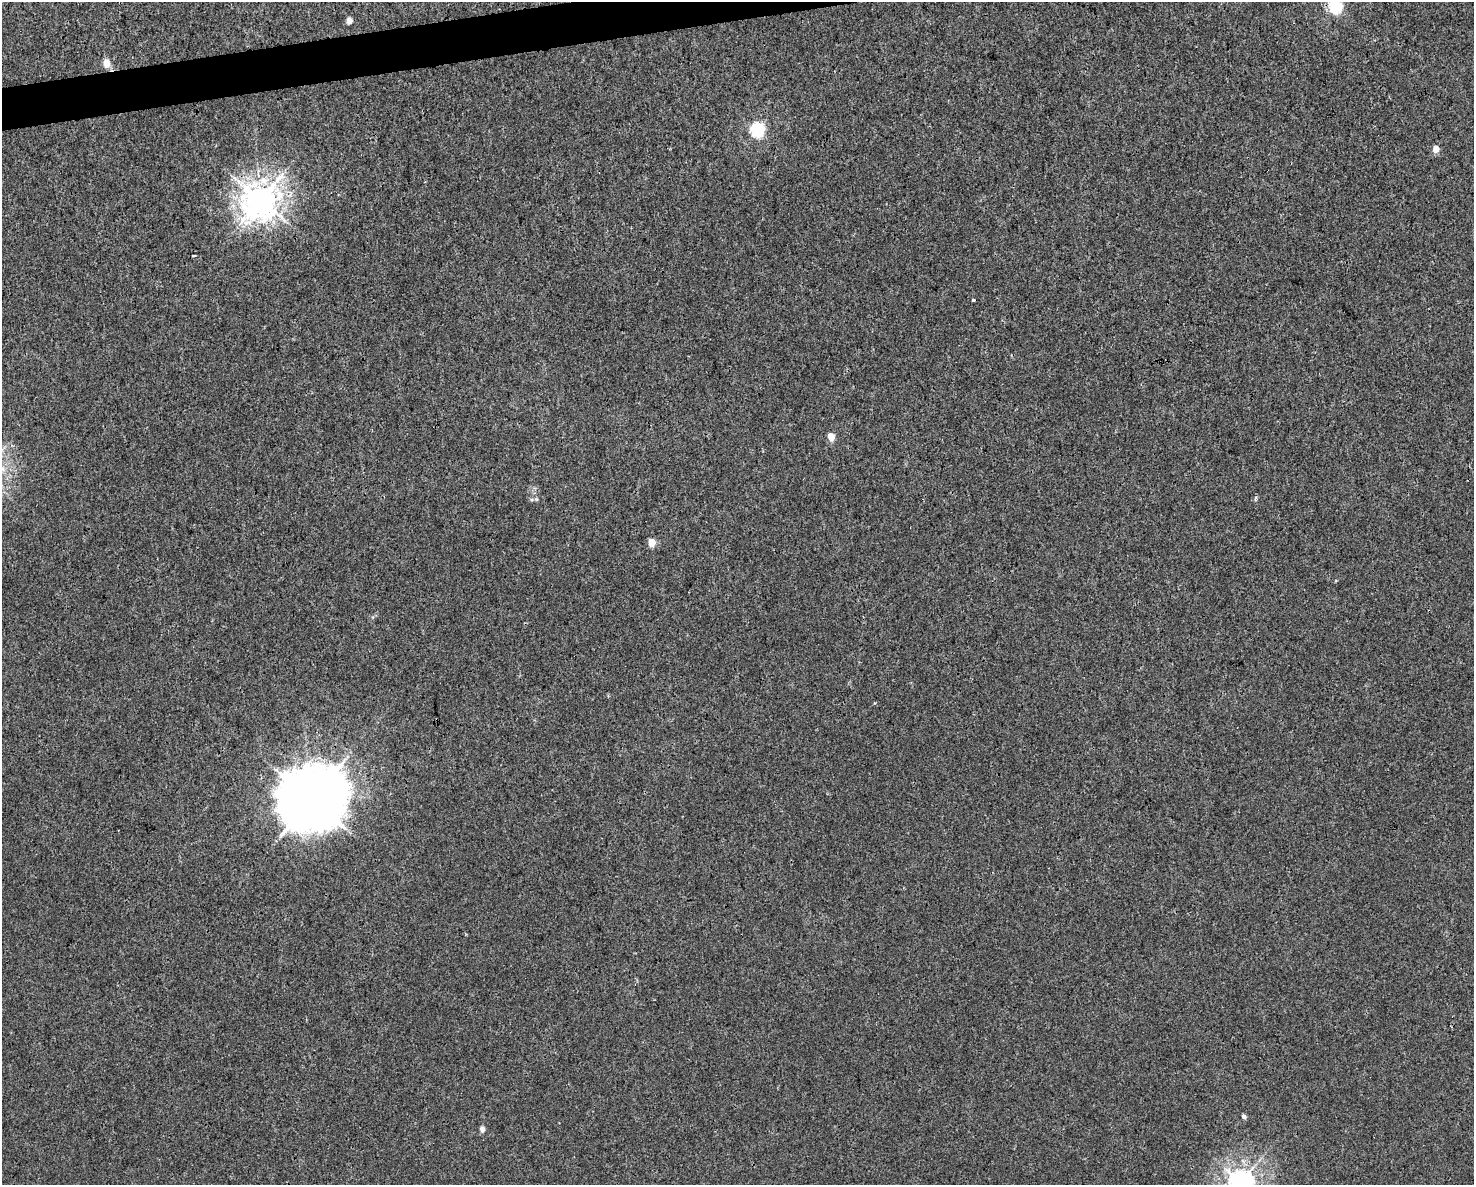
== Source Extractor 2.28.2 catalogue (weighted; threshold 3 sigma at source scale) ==
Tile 8 of 3 x 4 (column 2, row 3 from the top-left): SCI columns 1536-3007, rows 1185-2367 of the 4497 x 4734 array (HDU 1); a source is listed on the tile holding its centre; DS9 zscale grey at full resolution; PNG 1476 x 1187 px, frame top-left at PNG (2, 2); no overlay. Shown black and unused: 2% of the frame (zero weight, under 3 of 4 exposures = <1% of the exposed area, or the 3 px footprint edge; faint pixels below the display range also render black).
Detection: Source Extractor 2.28.2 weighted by HDU 2 'WHT'; one run over the whole footprint, this tile lists its part. Background 0.00208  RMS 0.002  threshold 0.00921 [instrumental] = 3 sigma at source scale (4.5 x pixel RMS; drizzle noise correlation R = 1.50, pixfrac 1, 0.0396/0.0396 arcsec/px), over >= 5 px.
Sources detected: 15; all 15 listed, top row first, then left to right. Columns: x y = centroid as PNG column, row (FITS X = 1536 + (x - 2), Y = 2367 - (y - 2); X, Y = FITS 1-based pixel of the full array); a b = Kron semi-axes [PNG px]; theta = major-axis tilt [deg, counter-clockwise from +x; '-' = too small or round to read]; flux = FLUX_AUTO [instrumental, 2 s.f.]
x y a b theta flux
1335 6 6 6 - 32
349 21 5 4 - 2
107 63 5 5 - 3.7
757 129 6 6 - 39
1436 149 5 4 - 2.9
260 200 11 10 - 330
194 256 3 2 - 0.33
973 300 4 3 - 0.61
831 437 5 4 - 3.3
1255 499 7 4 75 0.38
651 542 5 4 - 4.2
311 800 19 18 - 1300
1244 1117 4 4 - 0.79
482 1129 5 4 - 1.4
1241 1181 8 8 - 180
Overlapping masked pixels (flux is a lower limit): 1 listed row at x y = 260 200
Isophote crosses this tile's border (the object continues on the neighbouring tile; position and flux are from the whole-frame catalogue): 2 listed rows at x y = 1335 6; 1241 1181